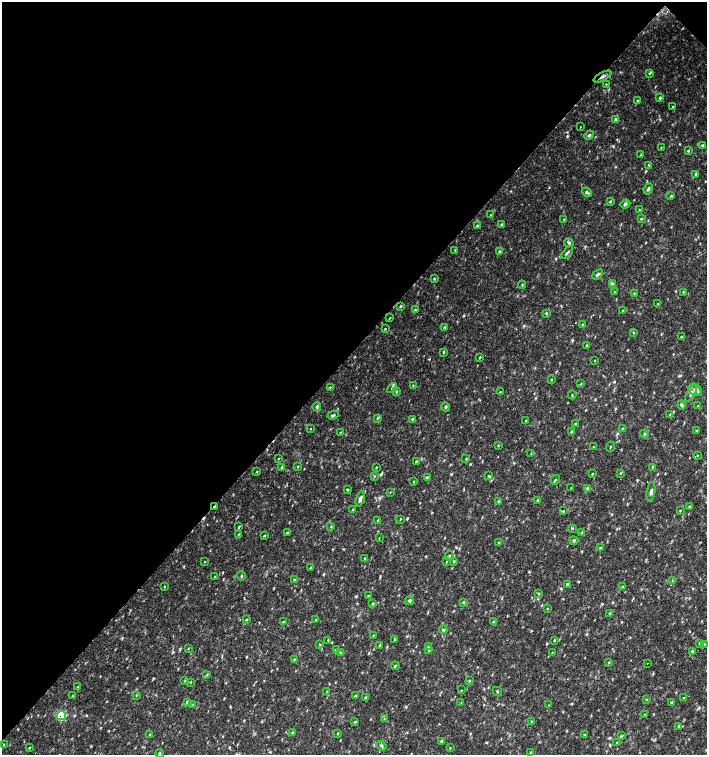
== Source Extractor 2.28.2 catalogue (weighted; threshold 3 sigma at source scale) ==
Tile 2 of 4 x 4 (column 2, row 1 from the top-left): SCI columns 1635-3043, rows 4518-6023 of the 6023 x 6029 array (HDU 1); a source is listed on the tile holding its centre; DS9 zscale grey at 2 x 2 block average (1 PNG px = mean of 2 x 2 image px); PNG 709 x 757 px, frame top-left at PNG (2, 2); each listed source drawn as its Kron ellipse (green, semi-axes under 4 px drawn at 4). Shown black and unused: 47% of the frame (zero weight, under 2 of 3 exposures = <1% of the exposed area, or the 3 px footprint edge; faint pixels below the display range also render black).
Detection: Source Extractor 2.28.2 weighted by HDU 2 'WHT'; one run over the whole footprint, this tile lists its part. Background 0.0332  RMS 0.0037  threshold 0.0166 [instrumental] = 3 sigma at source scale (4.5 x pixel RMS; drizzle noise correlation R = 1.50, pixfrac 1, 0.0396/0.0396 arcsec/px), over >= 5 px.
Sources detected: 207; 1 cosmic-ray / hot-pixel residue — neither listed nor drawn; the other 206 listed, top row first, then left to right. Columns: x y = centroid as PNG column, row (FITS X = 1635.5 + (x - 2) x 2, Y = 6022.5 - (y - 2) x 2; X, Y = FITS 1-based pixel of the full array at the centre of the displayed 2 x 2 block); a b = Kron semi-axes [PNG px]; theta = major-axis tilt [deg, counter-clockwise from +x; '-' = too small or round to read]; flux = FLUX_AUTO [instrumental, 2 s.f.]
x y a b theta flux
650 73 3 2 - 0.97
602 77 10 3 28 2.5
606 84 2 2 - 0.93
660 98 3 3 - 1.1
637 100 2 2 - 0.69
673 106 3 2 - 0.6
616 119 3 2 - 0.84
580 127 3 2 - 0.31
589 135 5 3 - 1.6
703 145 3 3 - 1.1
661 147 3 2 - 0.4
688 151 4 2 - 0.95
641 154 3 2 - 0.48
649 165 3 2 - 0.7
696 174 3 3 - 0.78
648 189 6 3 63 1.5
587 192 5 3 - 1.3
671 196 4 2 - 0.63
610 202 4 2 - 0.59
625 204 5 3 - 1.6
639 210 3 2 - 0.42
490 215 3 2 - 0.46
641 218 3 2 - 0.6
564 219 3 2 - 0.42
501 225 3 3 - 0.65
477 226 3 2 - 0.69
569 243 5 3 - 1.5
455 250 3 2 - 0.54
499 252 3 2 - 1
567 253 8 2 51 1.4
598 274 6 3 42 1.6
434 279 4 2 - 0.68
612 283 3 3 - 1.3
522 285 4 2 - 0.7
614 292 2 2 - 1.4
683 292 3 2 - 0.51
634 294 3 2 - 0.55
658 304 3 2 - 0.41
401 306 3 3 - 0.85
415 310 4 2 - 0.85
623 310 3 2 - 0.51
546 313 4 2 - 0.81
390 318 4 2 - 0.43
583 325 4 3 - 1.2
445 327 3 2 - 0.7
385 329 2 2 - 0.6
633 333 3 2 - 0.61
681 337 3 2 - 0.54
587 345 3 2 - 0.6
444 352 3 2 - 0.71
480 357 4 2 - 0.59
595 360 3 2 - 0.38
551 379 4 2 - 0.59
581 384 3 2 - 0.56
413 385 4 2 - 0.51
330 387 2 2 - 0.51
392 388 6 3 49 1.3
695 390 7 5 -38 3.3
396 392 3 3 - 0.93
500 392 2 2 - 0.69
691 393 9 4 62 3
572 395 4 2 - 0.56
682 405 4 3 - 1.5
698 406 3 2 - 0.64
317 407 4 3 - 1.1
446 407 4 3 - 1
333 415 6 3 26 1.4
670 415 3 3 - 0.72
378 418 4 2 - 0.68
412 419 3 2 - 0.67
526 420 2 2 - 0.57
575 423 3 2 - 0.54
622 428 3 2 - 0.5
310 429 2 2 - 0.61
697 431 4 2 - 0.64
340 432 3 2 - 0.38
572 432 3 2 - 1.3
644 434 4 2 - 0.85
498 446 3 2 - 0.45
594 447 3 2 - 0.46
610 447 5 2 - 0.52
531 453 3 2 - 0.42
697 455 3 2 - 0.43
278 459 3 2 - 0.4
466 459 3 2 - 0.61
416 462 3 3 - 1.3
282 467 3 3 - 1.9
298 467 3 2 - 0.49
376 467 3 2 - 0.47
652 467 4 2 - 0.66
257 472 3 2 - 0.55
620 473 3 2 - 0.52
592 474 3 2 - 0.66
374 476 3 2 - 0.59
489 476 4 3 - 0.93
427 477 3 2 - 0.83
555 480 5 2 - 0.8
414 482 4 2 - 0.48
571 488 2 2 - 0.27
587 488 4 3 - 0.88
347 490 4 2 - 0.75
390 492 2 2 - 0.43
651 492 10 3 82 2.1
360 499 8 4 72 3.2
537 500 3 2 - 0.58
499 501 3 2 - 0.8
689 506 3 2 - 0.65
214 507 3 2 - 0.89
353 509 3 2 - 0.48
680 510 3 2 - 0.68
563 511 3 2 - 0.64
378 520 3 2 - 0.73
400 520 4 2 - 0.5
239 527 4 2 - 0.58
331 527 3 2 - 0.53
572 528 3 2 - 0.72
582 532 3 2 - 0.42
287 533 3 3 - 0.73
239 534 3 2 - 0.53
265 536 4 2 - 0.64
379 538 3 2 - 0.36
574 541 4 3 - 1.2
499 543 4 2 - 0.81
600 548 3 3 - 0.78
449 556 5 2 - 0.8
364 559 3 3 - 0.72
454 561 3 2 - 0.79
205 562 3 2 - 0.38
446 562 3 2 - 0.45
310 568 3 2 - 0.59
241 576 5 2 - 0.91
215 577 3 2 - 0.38
295 580 3 3 - 0.83
672 580 3 2 - 0.4
567 584 3 2 - 1.5
164 587 3 2 - 0.44
623 587 3 2 - 1.1
539 594 3 2 - 0.72
368 596 3 2 - 0.73
409 601 4 4 - 1.6
463 602 3 3 - 0.74
373 603 3 3 - 0.83
547 609 3 2 - 0.41
610 613 4 3 - 1.1
247 619 3 3 - 0.71
316 620 3 2 - 0.45
283 622 3 2 - 0.49
494 622 3 2 - 0.72
443 630 4 3 - 1
373 635 3 2 - 0.48
328 640 3 2 - 0.65
394 640 3 3 - 0.62
554 640 4 2 - 0.55
699 643 3 2 - 0.5
320 644 3 2 - 0.57
704 644 4 3 - 1.6
379 645 3 2 - 0.6
428 646 4 3 - 0.98
188 649 3 2 - 0.44
336 650 4 4 - 1.3
429 650 3 3 - 0.75
692 651 4 3 - 0.84
340 652 3 2 - 0.57
552 652 3 2 - 0.44
294 659 3 2 - 0.59
609 662 3 2 - 0.5
647 663 2 2 - 0.39
395 666 4 2 - 0.88
207 674 3 2 - 0.58
185 681 3 2 - 0.54
469 681 3 3 - 0.65
190 682 3 2 - 0.59
78 687 3 2 - 0.39
461 690 2 2 - 0.56
326 692 3 2 - 0.52
497 692 5 2 - 0.7
136 695 3 2 - 0.48
73 696 4 2 - 0.47
355 696 4 2 - 0.88
365 697 3 2 - 0.6
683 698 2 2 - 0.42
646 699 3 2 - 0.51
187 702 4 3 - 0.95
671 702 3 3 - 0.67
461 703 3 2 - 0.37
193 705 3 2 - 0.48
548 705 2 2 - 0.25
61 715 5 4 - 23
645 715 4 2 - 0.56
384 719 3 2 - 0.53
531 721 3 2 - 0.65
355 722 4 2 - 0.66
678 726 3 2 - 0.63
292 733 4 3 - 0.96
338 733 3 2 - 0.55
584 734 2 2 - 1.8
150 735 3 2 - 0.59
621 736 4 2 - 0.85
441 741 4 2 - 0.65
617 743 3 2 - 0.53
3 744 2 2 - 0.61
381 746 5 3 - 1.4
29 748 2 2 - 0.77
450 748 3 2 - 0.66
531 752 3 2 - 0.55
160 753 4 2 - 0.79
Overlapping masked pixels (flux is a lower limit): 3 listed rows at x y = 602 77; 214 507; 61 715
Diffuse or blended objects may show on this block-average render without a row.